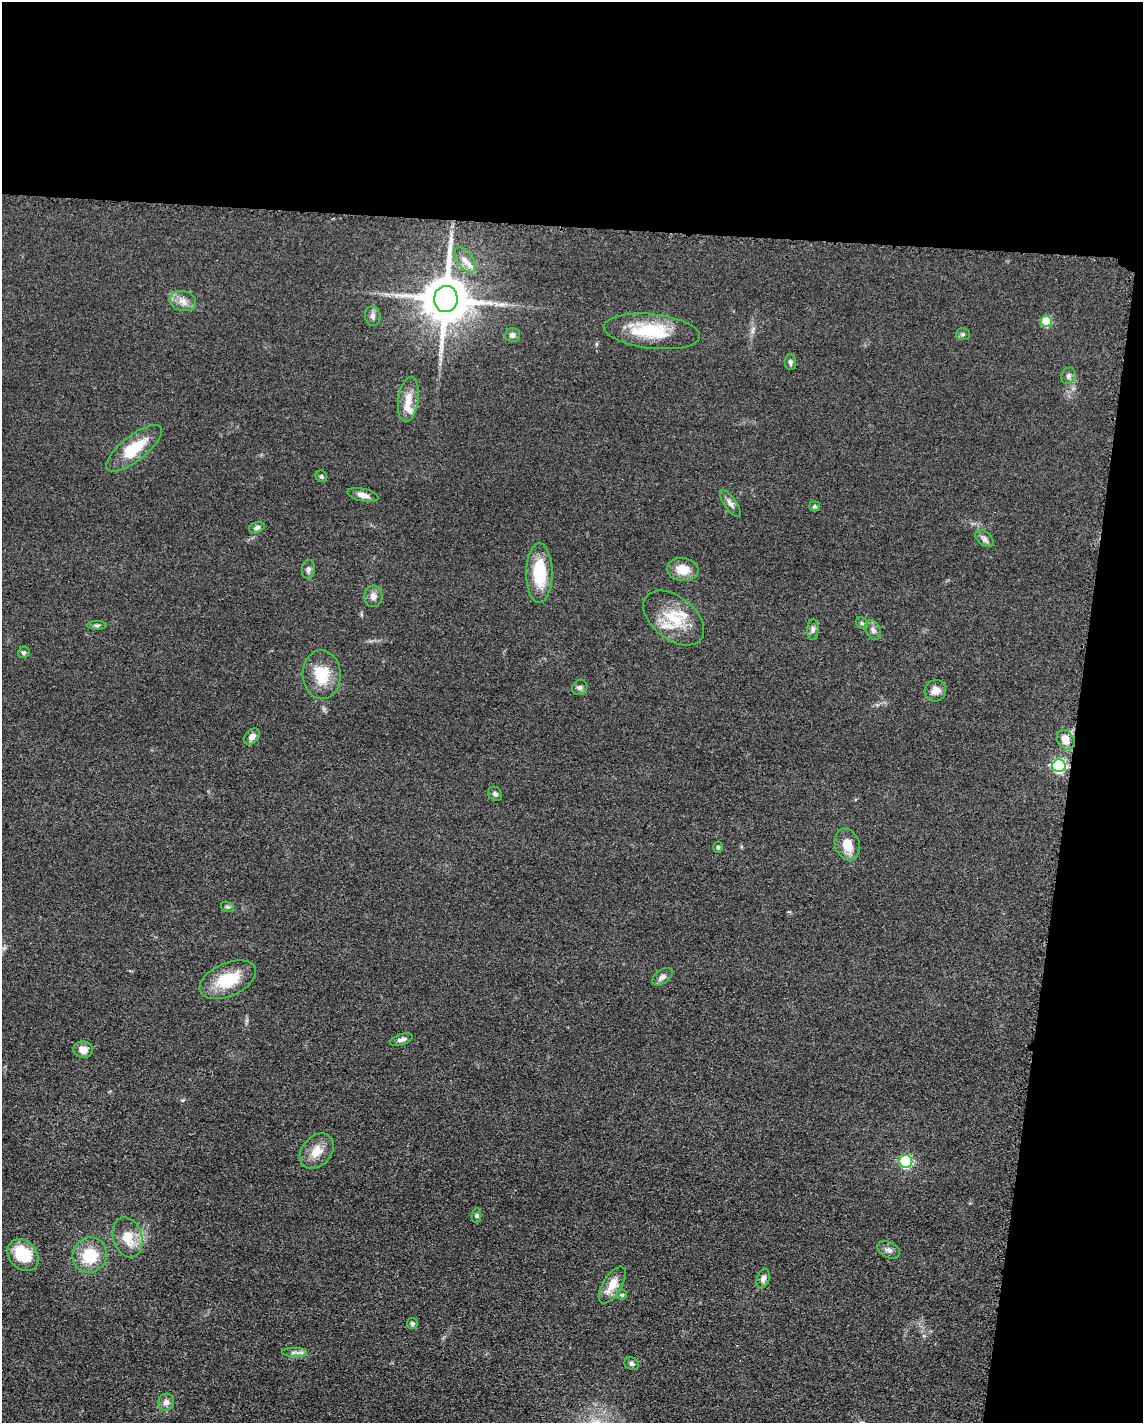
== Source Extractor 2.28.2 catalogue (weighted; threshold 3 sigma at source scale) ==
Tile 4 of 4 x 3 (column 4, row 1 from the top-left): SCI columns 3438-4578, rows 3071-4491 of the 4592 x 4659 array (HDU 1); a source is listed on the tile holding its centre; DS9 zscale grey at full resolution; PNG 1145 x 1425 px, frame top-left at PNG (2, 2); each listed source drawn as its Kron ellipse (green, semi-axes under 4 px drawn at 4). Shown black and unused: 22% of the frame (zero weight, under 3 of 5 exposures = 4% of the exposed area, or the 3 px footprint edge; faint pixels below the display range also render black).
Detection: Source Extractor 2.28.2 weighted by HDU 2 'WHT'; one run over the whole footprint, this tile lists its part. Background 0.0477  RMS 0.0055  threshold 0.0247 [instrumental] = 3 sigma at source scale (4.5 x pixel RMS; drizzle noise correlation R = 1.50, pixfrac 1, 0.05/0.05 arcsec/px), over >= 5 px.
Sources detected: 59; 1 long thin detection or spike segment (spike, bleed or trail) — neither listed nor drawn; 2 inside a brighter listed object's ellipse — not listed separately; the other 56 listed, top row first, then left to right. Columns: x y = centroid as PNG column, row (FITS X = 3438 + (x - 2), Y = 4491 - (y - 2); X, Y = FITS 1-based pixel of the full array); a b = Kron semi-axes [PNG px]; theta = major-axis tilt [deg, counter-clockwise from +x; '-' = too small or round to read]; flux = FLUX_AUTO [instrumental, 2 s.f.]
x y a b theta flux
465 260 15 8 -53 4.7
446 299 13 12 - 2700
183 301 13 10 -13 4.4
373 316 10 7 -78 2.1
1046 321 5 5 - 26
652 331 48 17 -6 30
963 334 7 6 - 1.2
512 335 7 7 - 2.1
790 362 8 5 -83 1.3
1068 376 8 7 - 1.8
408 399 22 10 81 7.9
134 448 34 12 38 20
321 476 6 5 - 0.96
363 495 16 6 -14 3.5
730 503 16 6 -55 2.6
815 506 5 5 - 0.92
257 528 8 5 20 1.5
984 538 10 6 -40 2
308 569 9 6 83 1.8
683 570 16 11 -6 8.7
539 573 30 13 -90 23
373 596 11 9 -86 3.3
674 618 35 21 -38 21
862 623 6 5 - 0.96
97 625 10 4 0 0.97
813 629 11 5 89 1.8
873 630 10 7 -66 2.2
24 652 6 5 - 1.2
322 675 24 19 -87 17
580 687 8 7 - 1.5
935 691 11 10 - 4.1
252 736 9 6 46 3.6
1066 740 11 8 -53 6.5
1059 766 6 6 - 93
495 794 8 6 -45 1.4
847 844 16 12 -72 9.1
718 847 5 4 - 0.92
227 907 7 5 -19 1
662 977 12 6 36 2.4
228 980 30 16 24 21
401 1040 12 5 19 2.1
83 1050 10 8 -12 4.9
317 1151 20 14 49 8.8
906 1161 6 6 - 66
476 1216 7 5 84 1.1
128 1237 20 14 -74 12
889 1250 12 7 -27 2.3
23 1255 18 13 -48 22
90 1255 18 17 - 19
763 1278 10 6 69 2.4
612 1285 21 9 59 8.2
622 1295 5 5 - 0.93
412 1323 5 5 - 1.2
294 1352 12 4 -1 2.2
632 1364 7 6 - 1.3
166 1402 8 8 - 3
Overlapping masked pixels (flux is a lower limit): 1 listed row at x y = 1066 740